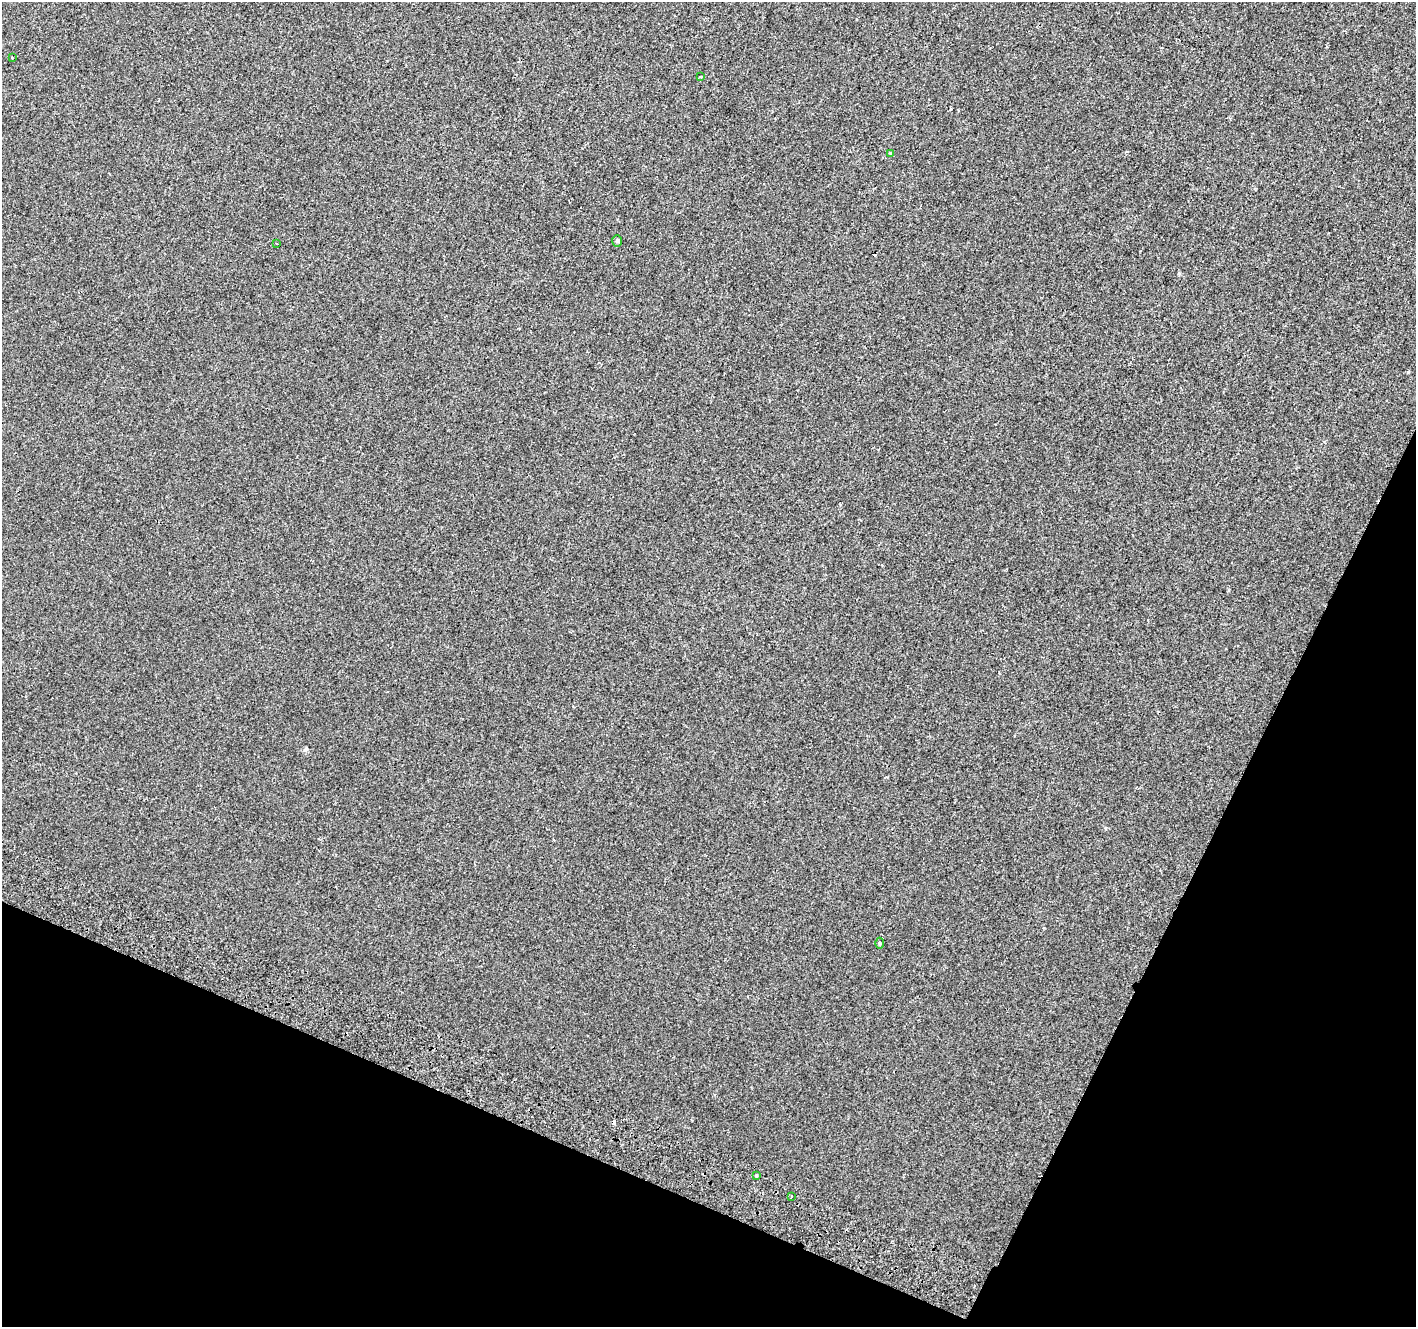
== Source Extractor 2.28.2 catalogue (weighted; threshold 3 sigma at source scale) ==
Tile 15 of 4 x 4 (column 3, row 4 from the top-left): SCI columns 2857-4270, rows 260-1584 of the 5718 x 5883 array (HDU 1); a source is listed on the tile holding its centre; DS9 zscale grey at full resolution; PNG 1418 x 1329 px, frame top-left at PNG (2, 2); each listed source drawn as its Kron ellipse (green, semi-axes under 4 px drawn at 4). Shown black and unused: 22% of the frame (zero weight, under 2 of 3 exposures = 3% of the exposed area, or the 3 px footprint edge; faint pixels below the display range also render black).
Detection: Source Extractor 2.28.2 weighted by HDU 2 'WHT'; one run over the whole footprint, this tile lists its part. Background 5.91e-04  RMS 0.0039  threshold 0.0175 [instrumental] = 3 sigma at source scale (4.5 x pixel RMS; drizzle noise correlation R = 1.50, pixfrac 1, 0.0396/0.0396 arcsec/px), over >= 5 px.
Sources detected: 9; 1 cosmic-ray / hot-pixel residue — neither listed nor drawn; the other 8 listed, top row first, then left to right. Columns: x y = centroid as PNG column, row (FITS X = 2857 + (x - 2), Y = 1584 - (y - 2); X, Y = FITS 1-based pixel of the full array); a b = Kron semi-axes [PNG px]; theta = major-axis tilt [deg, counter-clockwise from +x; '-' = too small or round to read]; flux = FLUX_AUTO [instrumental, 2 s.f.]
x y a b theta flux
12 57 3 3 - 1.1
701 77 4 2 - 0.37
890 153 3 3 - 0.73
617 241 6 5 - 0.57
276 243 3 2 - 0.53
879 943 5 3 - 0.44
756 1175 3 3 - 2.5
791 1196 3 2 - 0.47